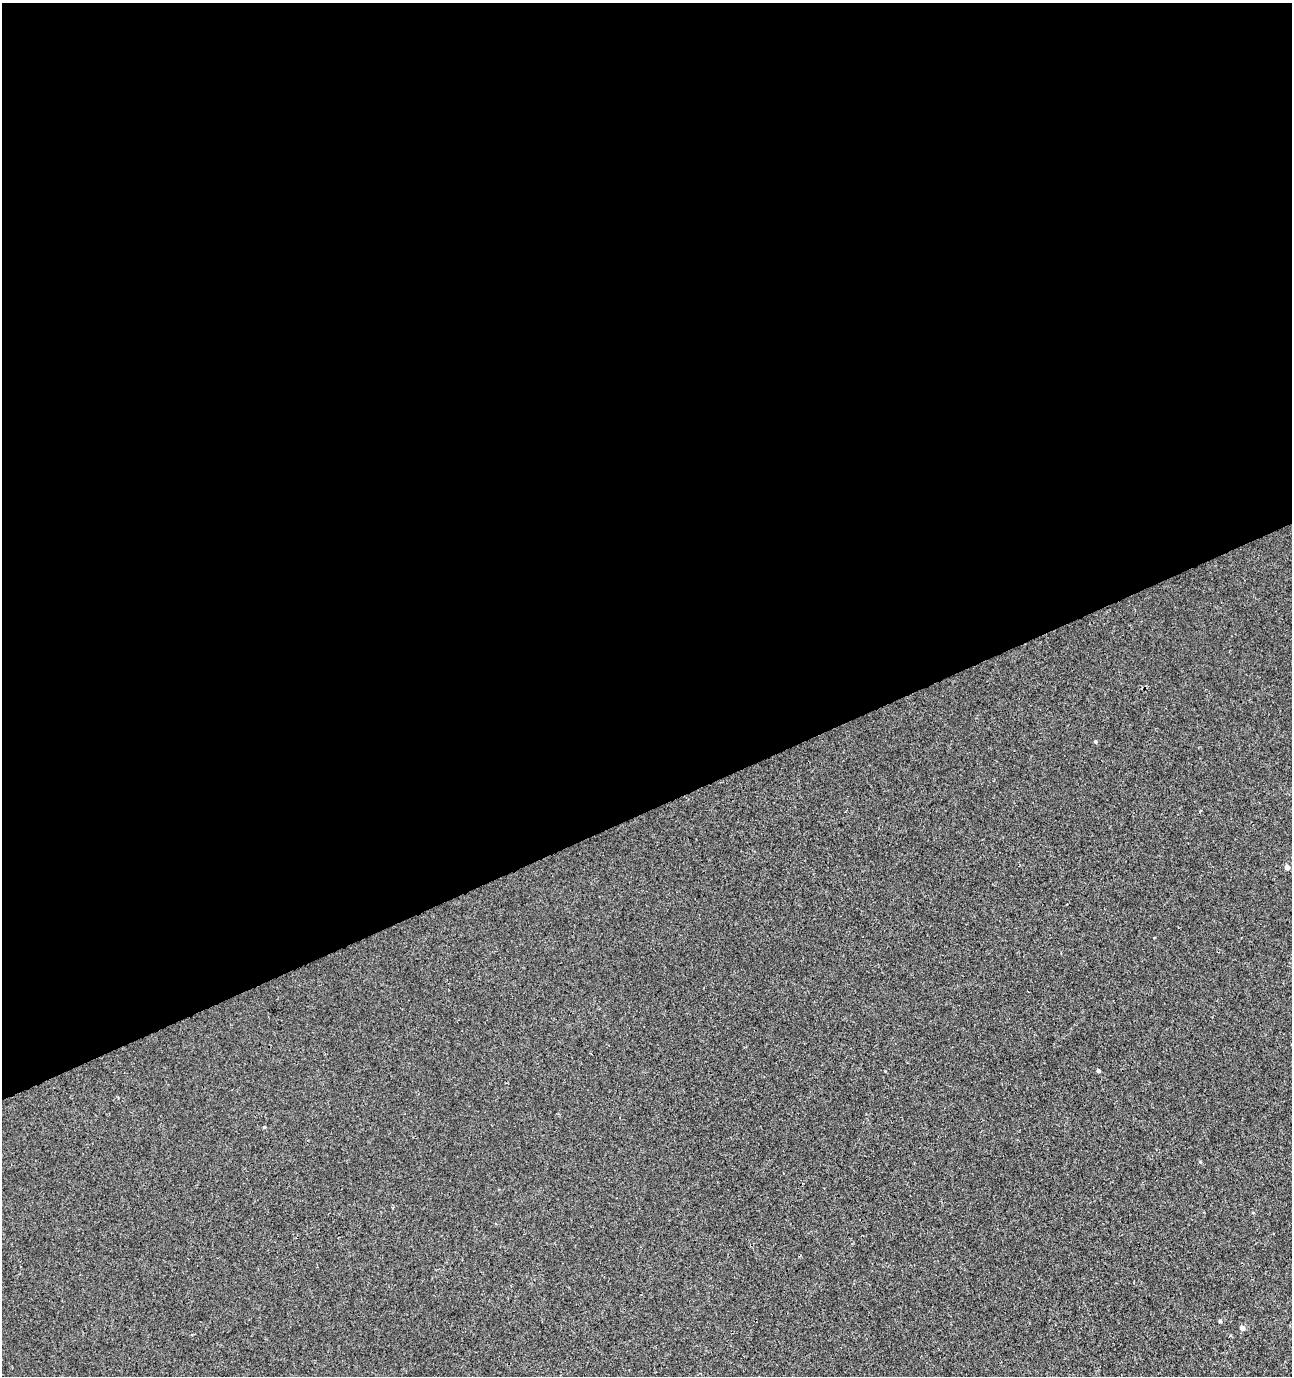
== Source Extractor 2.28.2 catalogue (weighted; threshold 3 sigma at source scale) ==
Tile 2 of 4 x 4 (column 2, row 1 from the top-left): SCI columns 1443-2732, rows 4170-5543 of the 5412 x 5593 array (HDU 1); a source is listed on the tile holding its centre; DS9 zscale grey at full resolution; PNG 1294 x 1378 px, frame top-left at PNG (2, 3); no overlay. Shown black and unused: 59% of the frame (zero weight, under 3 of 4 exposures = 4% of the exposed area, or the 3 px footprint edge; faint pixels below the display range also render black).
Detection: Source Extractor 2.28.2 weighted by HDU 2 'WHT'; one run over the whole footprint, this tile lists its part. Background 0.00131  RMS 0.0027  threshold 0.0123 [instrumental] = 3 sigma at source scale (4.5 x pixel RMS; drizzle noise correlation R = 1.50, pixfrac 1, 0.0396/0.0396 arcsec/px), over >= 5 px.
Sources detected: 7; all 7 listed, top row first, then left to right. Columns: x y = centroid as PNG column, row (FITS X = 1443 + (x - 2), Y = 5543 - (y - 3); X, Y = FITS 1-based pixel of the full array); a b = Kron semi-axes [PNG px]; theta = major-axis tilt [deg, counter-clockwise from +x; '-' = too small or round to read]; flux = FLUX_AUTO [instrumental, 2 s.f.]
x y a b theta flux
1095 742 5 4 - 0.32
1287 867 5 5 - 1.3
1098 1071 4 4 - 0.57
264 1127 4 3 - 0.25
1200 1162 5 3 - 0.23
1220 1321 4 4 - 0.46
1242 1328 5 4 - 1.5